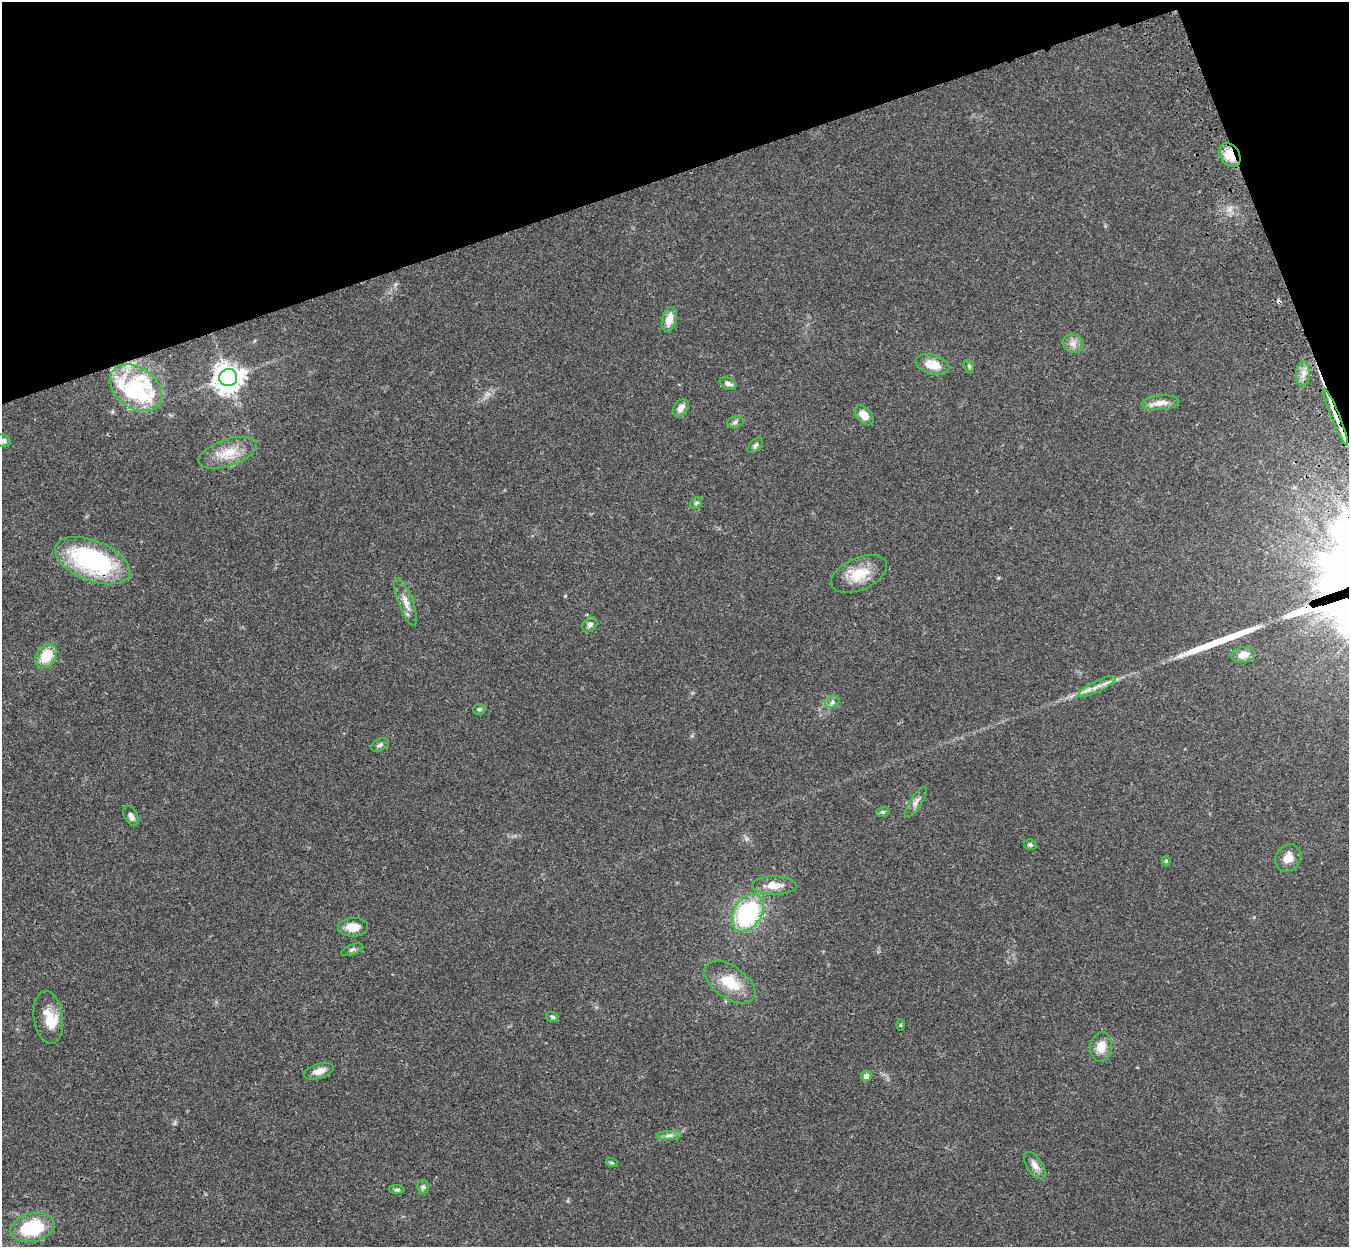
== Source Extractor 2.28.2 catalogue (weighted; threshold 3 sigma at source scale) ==
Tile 3 of 4 x 4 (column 3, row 1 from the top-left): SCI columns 2812-4158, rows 4060-5304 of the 5621 x 5509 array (HDU 1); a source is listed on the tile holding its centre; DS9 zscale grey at full resolution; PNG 1351 x 1249 px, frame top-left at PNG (2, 2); each listed source drawn as its Kron ellipse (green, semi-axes under 4 px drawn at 4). Shown black and unused: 17% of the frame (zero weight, under 3 of 4 exposures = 6% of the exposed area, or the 3 px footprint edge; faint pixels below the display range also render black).
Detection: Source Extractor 2.28.2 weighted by HDU 2 'WHT'; one run over the whole footprint, this tile lists its part. Background 0.0467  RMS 0.0051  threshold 0.0232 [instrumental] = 3 sigma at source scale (4.5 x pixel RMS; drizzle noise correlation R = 1.50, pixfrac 1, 0.05/0.05 arcsec/px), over >= 5 px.
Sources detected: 60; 2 inside a brighter object's white glare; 3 cosmic-ray / hot-pixel residue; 1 long thin detection or spike segment (spike, bleed or trail) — neither listed nor drawn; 3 inside a brighter listed object's ellipse — not listed separately; the other 51 listed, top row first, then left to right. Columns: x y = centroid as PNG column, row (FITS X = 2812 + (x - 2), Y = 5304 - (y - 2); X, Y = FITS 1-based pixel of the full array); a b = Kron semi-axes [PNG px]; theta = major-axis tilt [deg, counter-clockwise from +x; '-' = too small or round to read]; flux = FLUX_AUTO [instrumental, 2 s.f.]
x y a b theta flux
1230 155 13 9 -54 10
669 320 13 7 76 6.1
1073 344 10 9 - 2.9
932 364 17 9 -17 8.3
969 366 7 5 -69 0.85
1303 374 12 7 90 3.2
228 378 9 8 - 600
728 383 9 5 -28 1.8
136 388 29 20 -36 30
1160 403 19 7 4 4.5
681 408 9 7 52 2.9
864 415 12 7 -50 5.2
1336 417 30 4 -68 7.6
735 422 8 5 11 1.1
3 441 8 6 -16 1.4
755 445 9 5 45 1.3
228 453 30 13 19 11
696 503 6 5 - 0.92
92 561 40 20 -22 66
859 574 30 16 23 13
406 602 25 7 -69 4.8
590 625 8 6 47 2
1243 655 12 8 10 5.1
46 656 13 10 57 11
1097 687 21 5 26 4.1
832 702 7 5 24 1.4
479 709 6 5 - 0.92
380 745 9 5 26 1.3
916 802 17 6 56 2.4
883 812 6 5 - 0.91
131 816 11 6 -62 2.3
1030 845 6 5 - 1.1
1288 858 14 12 54 5.2
1166 861 4 4 - 0.54
774 885 22 9 -1 6.1
748 913 20 14 58 55
353 927 15 9 2 6
352 950 11 5 20 1.3
730 982 29 16 -35 14
48 1017 26 14 -83 8.9
553 1017 6 5 - 0.92
900 1025 6 4 -90 0.51
1101 1047 14 11 82 6.4
319 1071 15 7 18 3.8
866 1076 5 5 - 2.5
669 1135 12 4 1 1.7
612 1163 6 3 -19 0.71
1035 1165 15 8 -56 3.5
423 1187 7 6 - 1.2
397 1189 7 4 -3 0.97
32 1228 22 14 12 29
Overlapping masked pixels (flux is a lower limit): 3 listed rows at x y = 1230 155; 228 378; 1336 417
Isophote crosses this tile's border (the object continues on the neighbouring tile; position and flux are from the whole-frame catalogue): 1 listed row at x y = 3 441